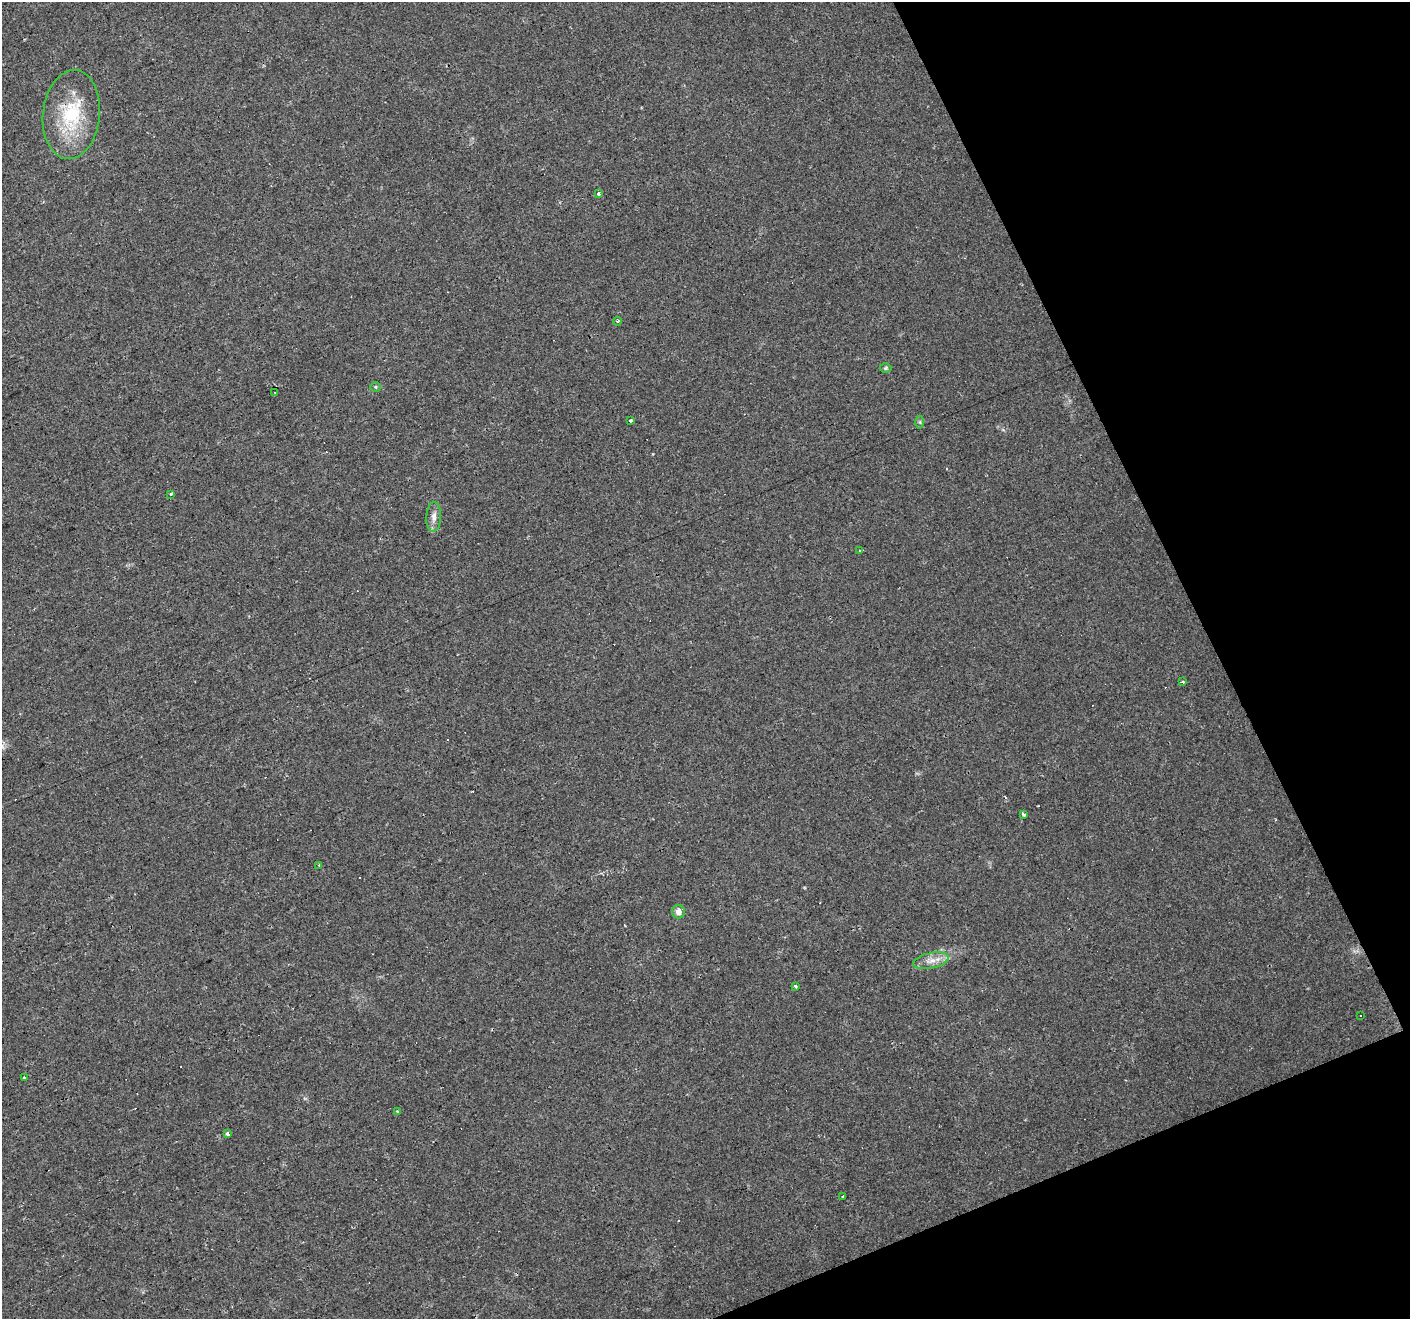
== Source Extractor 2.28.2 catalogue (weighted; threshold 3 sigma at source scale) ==
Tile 12 of 4 x 4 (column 4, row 3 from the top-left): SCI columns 4224-5631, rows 1401-2717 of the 5631 x 5490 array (HDU 1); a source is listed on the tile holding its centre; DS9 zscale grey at full resolution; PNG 1412 x 1321 px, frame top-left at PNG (2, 2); each listed source drawn as its Kron ellipse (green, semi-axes under 4 px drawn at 4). Shown black and unused: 20% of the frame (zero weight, under 2 of 3 exposures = <1% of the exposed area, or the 3 px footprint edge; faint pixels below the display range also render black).
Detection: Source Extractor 2.28.2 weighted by HDU 2 'WHT'; one run over the whole footprint, this tile lists its part. Background 0.034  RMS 0.0061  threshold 0.0276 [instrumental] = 3 sigma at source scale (4.5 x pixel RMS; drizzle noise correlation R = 1.50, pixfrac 1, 0.0396/0.0396 arcsec/px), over >= 5 px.
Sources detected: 33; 11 cosmic-ray / hot-pixel residue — neither listed nor drawn; the other 22 listed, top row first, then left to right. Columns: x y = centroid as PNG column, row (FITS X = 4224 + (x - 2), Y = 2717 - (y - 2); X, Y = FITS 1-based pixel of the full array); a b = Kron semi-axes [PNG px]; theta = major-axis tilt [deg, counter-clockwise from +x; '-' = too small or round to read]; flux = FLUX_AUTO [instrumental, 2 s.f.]
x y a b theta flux
71 115 44 28 84 39
599 193 3 3 - 2.7
617 321 4 3 - 0.69
885 368 6 5 - 0.91
376 387 5 4 - 0.83
275 393 2 2 - 0.36
630 420 3 3 - 4.5
920 422 6 4 -89 0.91
171 494 3 3 - 4.5
434 517 15 7 87 4
860 551 3 3 - 1.7
1182 681 3 3 - 2
1024 814 4 3 - 1.6
319 865 4 3 - 0.68
678 912 6 6 - 4.4
931 961 18 7 12 5.6
795 986 3 3 - 1.4
1360 1016 3 3 - 1.9
24 1078 3 3 - 2.7
398 1112 4 3 - 0.82
228 1133 3 3 - 3.6
843 1196 3 3 - 1.6